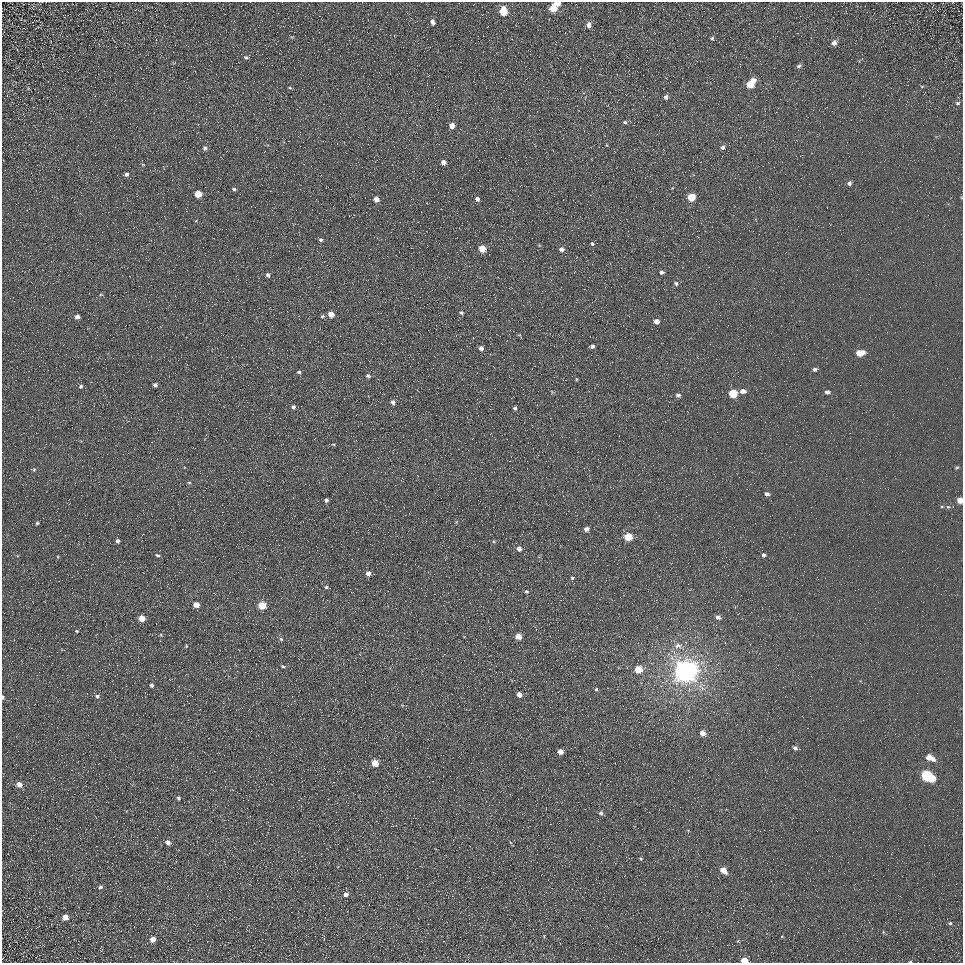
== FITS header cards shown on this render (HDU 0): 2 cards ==
NAXIS1  =                  961
NAXIS2  =                  961

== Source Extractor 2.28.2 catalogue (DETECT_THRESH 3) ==
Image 961 x 961 px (HDU 0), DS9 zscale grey, 1 PNG px = 1 image px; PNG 965 x 965 px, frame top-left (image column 1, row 961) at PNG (2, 2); no overlay
Background 5.61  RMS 7.7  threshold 23.2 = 3 sigma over >= 5 px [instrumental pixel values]
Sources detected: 117; all 117 listed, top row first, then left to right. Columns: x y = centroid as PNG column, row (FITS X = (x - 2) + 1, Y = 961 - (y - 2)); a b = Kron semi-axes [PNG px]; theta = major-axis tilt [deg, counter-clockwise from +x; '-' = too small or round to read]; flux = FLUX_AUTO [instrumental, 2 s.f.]
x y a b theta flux
558 4 5 4 - 2600
553 8 6 5 - 15000
503 11 6 5 - 20000
432 22 5 4 - 2000
589 25 6 5 - 2500
712 38 5 4 - 680
834 43 7 6 - 2400
246 57 7 5 -15 860
799 66 6 4 36 1000
751 84 7 5 50 17000
922 86 5 3 - 480
290 88 4 3 - 540
666 97 6 4 84 1400
958 103 6 5 - 900
625 122 5 4 - 800
452 126 5 4 - 4700
607 145 5 3 - 390
722 147 5 5 - 1300
205 148 5 5 - 1500
443 162 4 4 - 2800
143 165 4 3 - 420
126 174 5 4 - 1200
849 183 6 5 - 1400
234 189 4 4 - 920
198 194 5 5 - 11000
691 197 5 5 - 17000
376 199 4 4 - 4200
477 199 4 4 - 2500
320 240 5 4 - 1000
592 244 5 4 - 870
482 249 5 4 - 11000
562 249 5 4 - 2100
661 272 5 4 - 1200
268 275 4 4 - 1500
676 283 6 5 - 1200
101 295 5 3 - 550
461 312 5 4 - 850
331 314 5 4 - 7300
322 316 5 4 - 780
77 317 5 5 - 2200
656 321 4 4 - 3500
519 335 5 3 - 470
592 346 5 3 - 1500
481 348 5 5 - 1800
860 353 6 4 9 11000
301 362 2 2 - 620
815 369 5 4 - 1400
299 372 4 3 - 890
368 376 5 4 - 1300
576 379 5 3 - 450
155 385 4 3 - 1300
81 386 5 5 - 1100
743 391 6 5 - 3200
827 392 5 4 - 1800
733 393 5 5 - 22000
678 395 5 4 - 1400
393 402 5 4 - 1800
293 407 5 4 - 1400
515 408 4 3 - 990
333 444 5 3 - 450
957 467 5 4 - 650
34 469 6 5 - 850
189 482 5 3 - 490
767 494 5 4 - 1500
326 500 4 4 - 1100
960 500 4 4 - 5700
948 507 5 5 - 920
37 523 4 4 - 730
586 529 4 4 - 2200
628 537 5 5 - 18000
117 541 4 4 - 1500
494 541 5 3 - 540
519 549 5 5 - 2800
157 555 5 4 - 870
763 555 4 4 - 1300
58 557 5 3 - 480
368 573 5 5 - 2700
572 578 4 4 - 690
326 587 4 4 - 830
526 592 5 5 - 710
196 605 5 4 - 5400
262 605 5 5 - 15000
718 617 6 5 - 1800
142 618 5 4 - 7700
77 631 4 3 - 470
518 636 5 4 - 5900
281 639 5 5 - 810
186 646 4 4 - 440
678 646 9 7 3 2500
283 666 5 4 - 740
638 669 5 5 - 12000
686 671 8 7 - 790000
151 685 4 3 - 1300
596 689 5 4 - 780
519 695 4 4 - 3800
97 696 6 4 8 1200
3 697 5 3 - 670
703 733 5 4 - 4000
795 748 5 5 - 1600
560 751 5 4 - 4800
930 757 8 5 -27 7100
375 763 5 4 - 13000
927 776 9 5 -26 59000
19 784 5 5 - 3400
178 798 4 4 - 990
601 813 5 5 - 1300
168 842 5 4 - 2400
640 858 3 3 - 660
723 870 6 4 -46 7100
100 887 5 5 - 1100
346 894 5 5 - 2500
65 917 6 5 - 3300
950 923 5 5 - 730
883 932 5 3 - 470
153 939 5 5 - 3600
744 960 5 4 - 10000
910 962 4 2 - 520
At the frame edge (FLAGS 8, measured only in part): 4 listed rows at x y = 960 500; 3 697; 744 960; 910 962